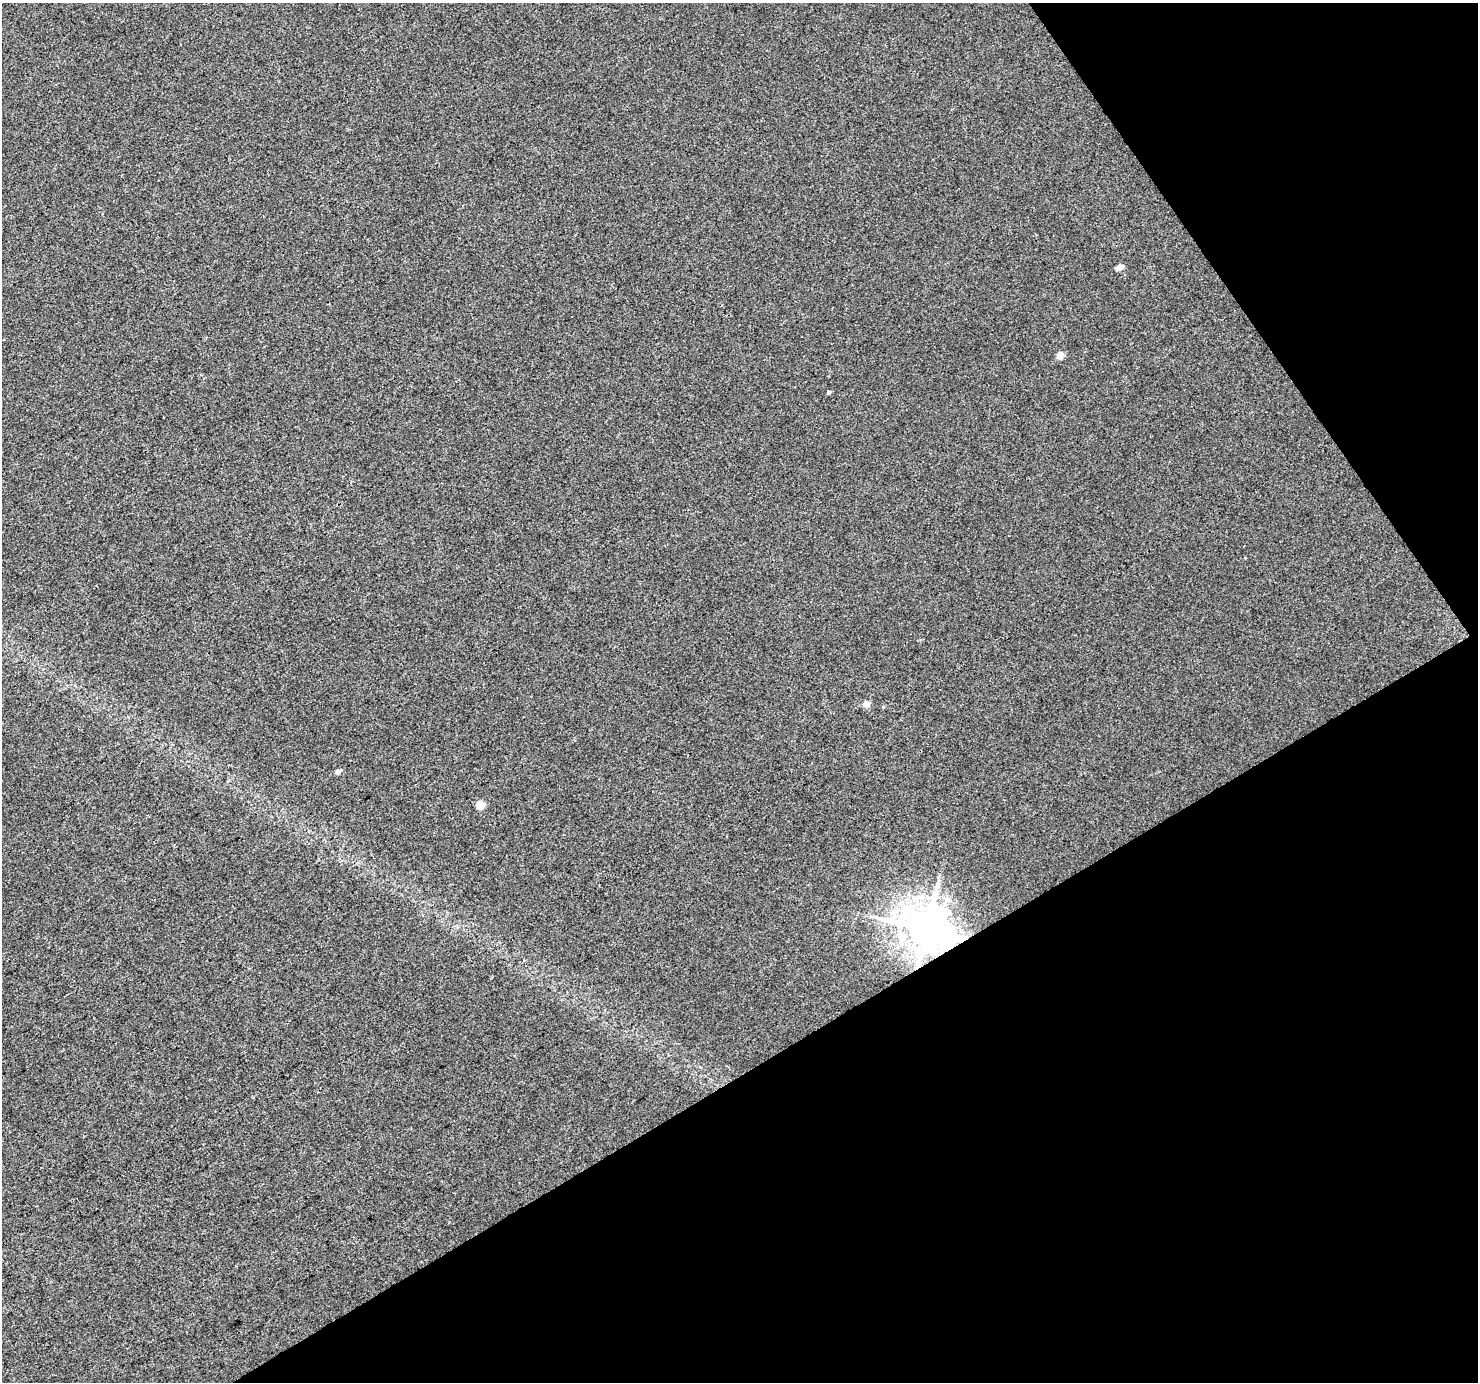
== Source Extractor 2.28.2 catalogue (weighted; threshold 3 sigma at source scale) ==
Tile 12 of 4 x 4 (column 4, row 3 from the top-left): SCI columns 4431-5906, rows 1564-2943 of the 5906 x 5822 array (HDU 1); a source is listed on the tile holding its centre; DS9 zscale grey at full resolution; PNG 1480 x 1384 px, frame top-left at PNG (2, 3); no overlay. Shown black and unused: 30% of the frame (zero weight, under 3 of 4 exposures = <1% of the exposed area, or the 3 px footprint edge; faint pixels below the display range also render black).
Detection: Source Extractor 2.28.2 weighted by HDU 2 'WHT'; one run over the whole footprint, this tile lists its part. Background 0.0157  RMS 0.0043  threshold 0.0192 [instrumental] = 3 sigma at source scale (4.5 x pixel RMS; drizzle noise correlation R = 1.50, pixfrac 1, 0.0396/0.0396 arcsec/px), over >= 5 px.
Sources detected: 7; all 7 listed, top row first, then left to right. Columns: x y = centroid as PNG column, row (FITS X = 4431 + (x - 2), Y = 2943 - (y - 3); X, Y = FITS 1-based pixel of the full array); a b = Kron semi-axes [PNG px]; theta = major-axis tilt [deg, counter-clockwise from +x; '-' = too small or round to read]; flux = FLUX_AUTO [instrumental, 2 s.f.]
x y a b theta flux
1120 267 5 4 - 4.9
1060 355 5 4 - 5.9
829 392 4 4 - 0.79
866 704 5 5 - 4.1
338 771 5 4 - 2.1
480 805 5 5 - 11
927 929 13 12 - 1600
Overlapping masked pixels (flux is a lower limit): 1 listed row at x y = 927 929